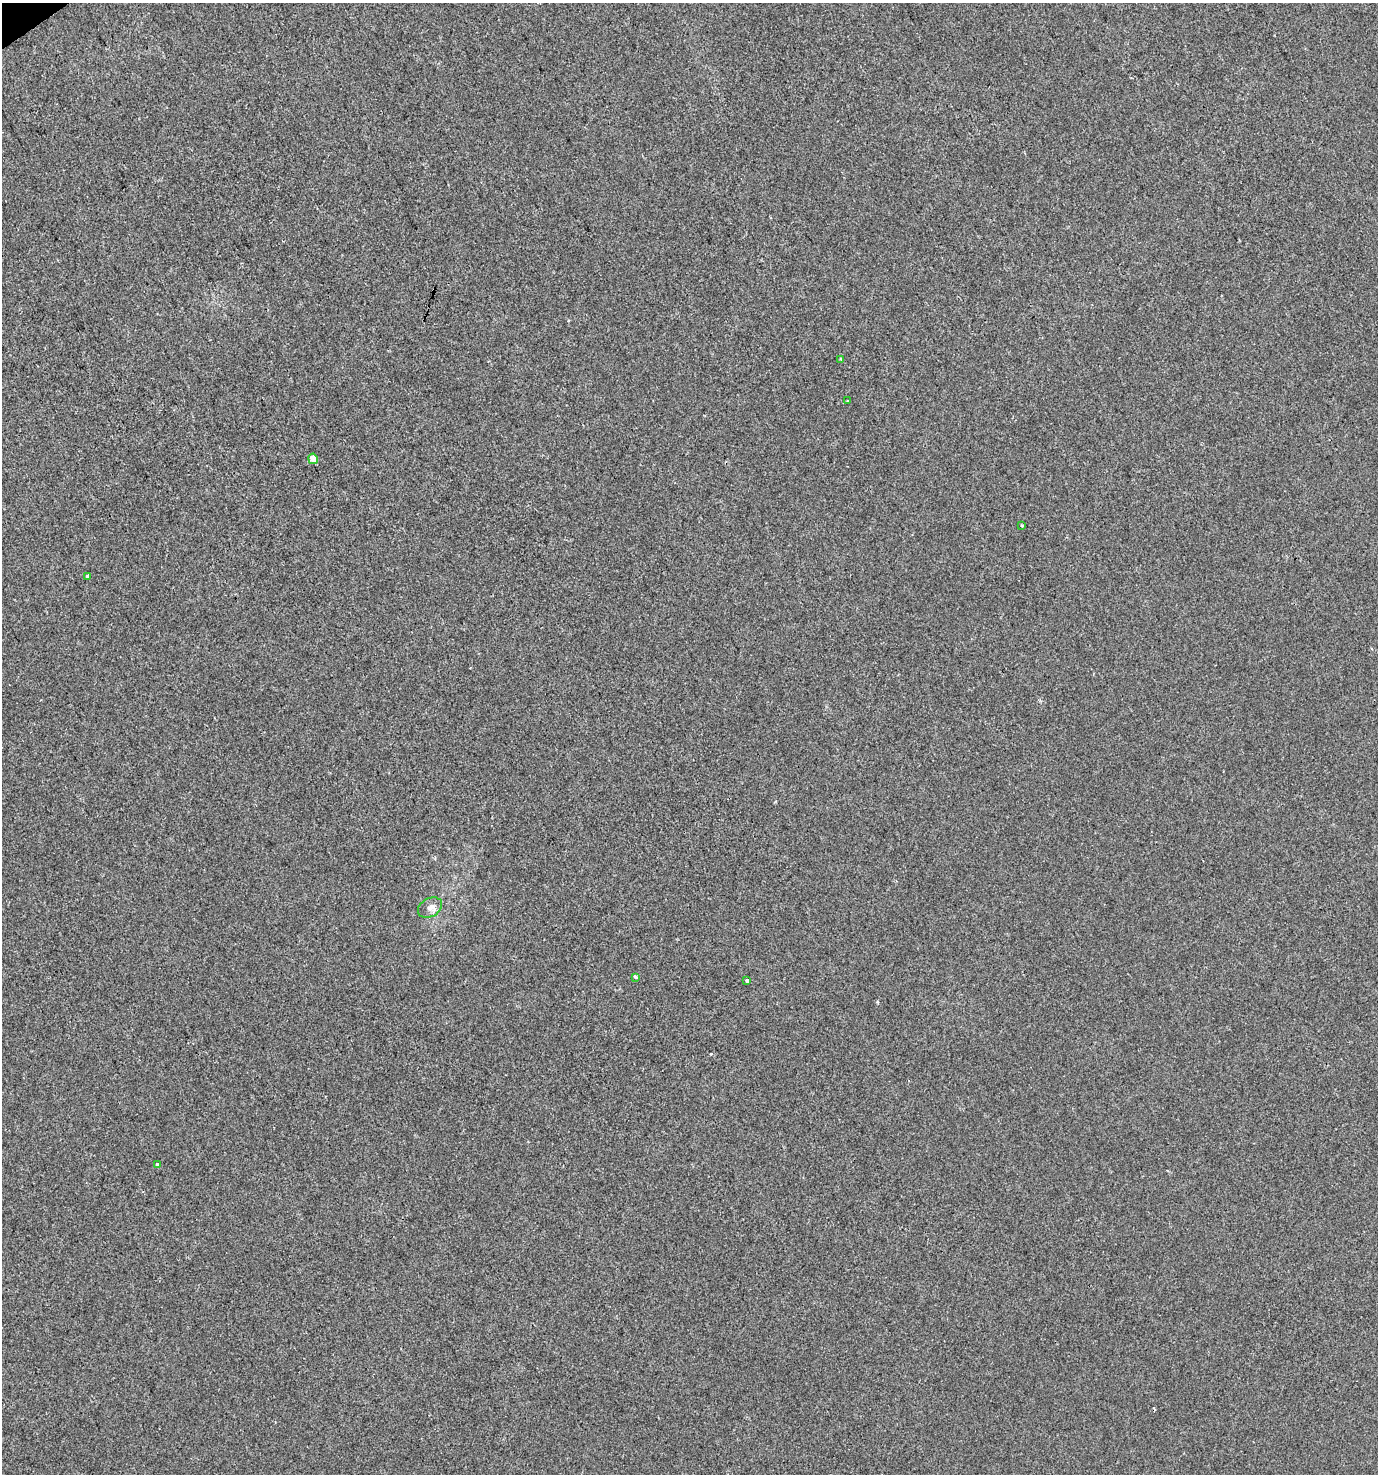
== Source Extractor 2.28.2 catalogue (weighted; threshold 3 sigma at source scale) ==
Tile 11 of 4 x 4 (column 3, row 3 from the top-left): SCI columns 2872-4247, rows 1476-2947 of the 5803 x 5892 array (HDU 1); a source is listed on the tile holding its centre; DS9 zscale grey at full resolution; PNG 1380 x 1476 px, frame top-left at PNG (2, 3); each listed source drawn as its Kron ellipse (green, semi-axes under 4 px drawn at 4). Shown black and unused: <1% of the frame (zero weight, under 2 of 3 exposures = <1% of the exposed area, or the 3 px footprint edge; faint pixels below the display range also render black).
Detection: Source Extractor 2.28.2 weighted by HDU 2 'WHT'; one run over the whole footprint, this tile lists its part. Background 5.08e-05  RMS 0.0042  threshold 0.0189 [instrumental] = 3 sigma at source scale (4.5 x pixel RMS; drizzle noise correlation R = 1.50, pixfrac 1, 0.0396/0.0396 arcsec/px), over >= 5 px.
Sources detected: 10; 1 cosmic-ray / hot-pixel residue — neither listed nor drawn; the other 9 listed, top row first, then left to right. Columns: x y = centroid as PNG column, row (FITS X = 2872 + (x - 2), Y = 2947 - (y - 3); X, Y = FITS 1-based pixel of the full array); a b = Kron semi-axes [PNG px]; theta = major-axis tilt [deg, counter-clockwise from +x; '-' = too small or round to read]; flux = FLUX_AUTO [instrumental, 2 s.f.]
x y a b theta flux
841 359 3 3 - 0.52
847 401 3 2 - 0.37
313 459 5 4 - 4.9
1022 526 3 3 - 0.94
87 576 4 3 - 3.4
430 908 13 9 30 2.6
636 977 4 3 - 2.5
747 981 3 3 - 1.2
157 1165 3 3 - 4.8